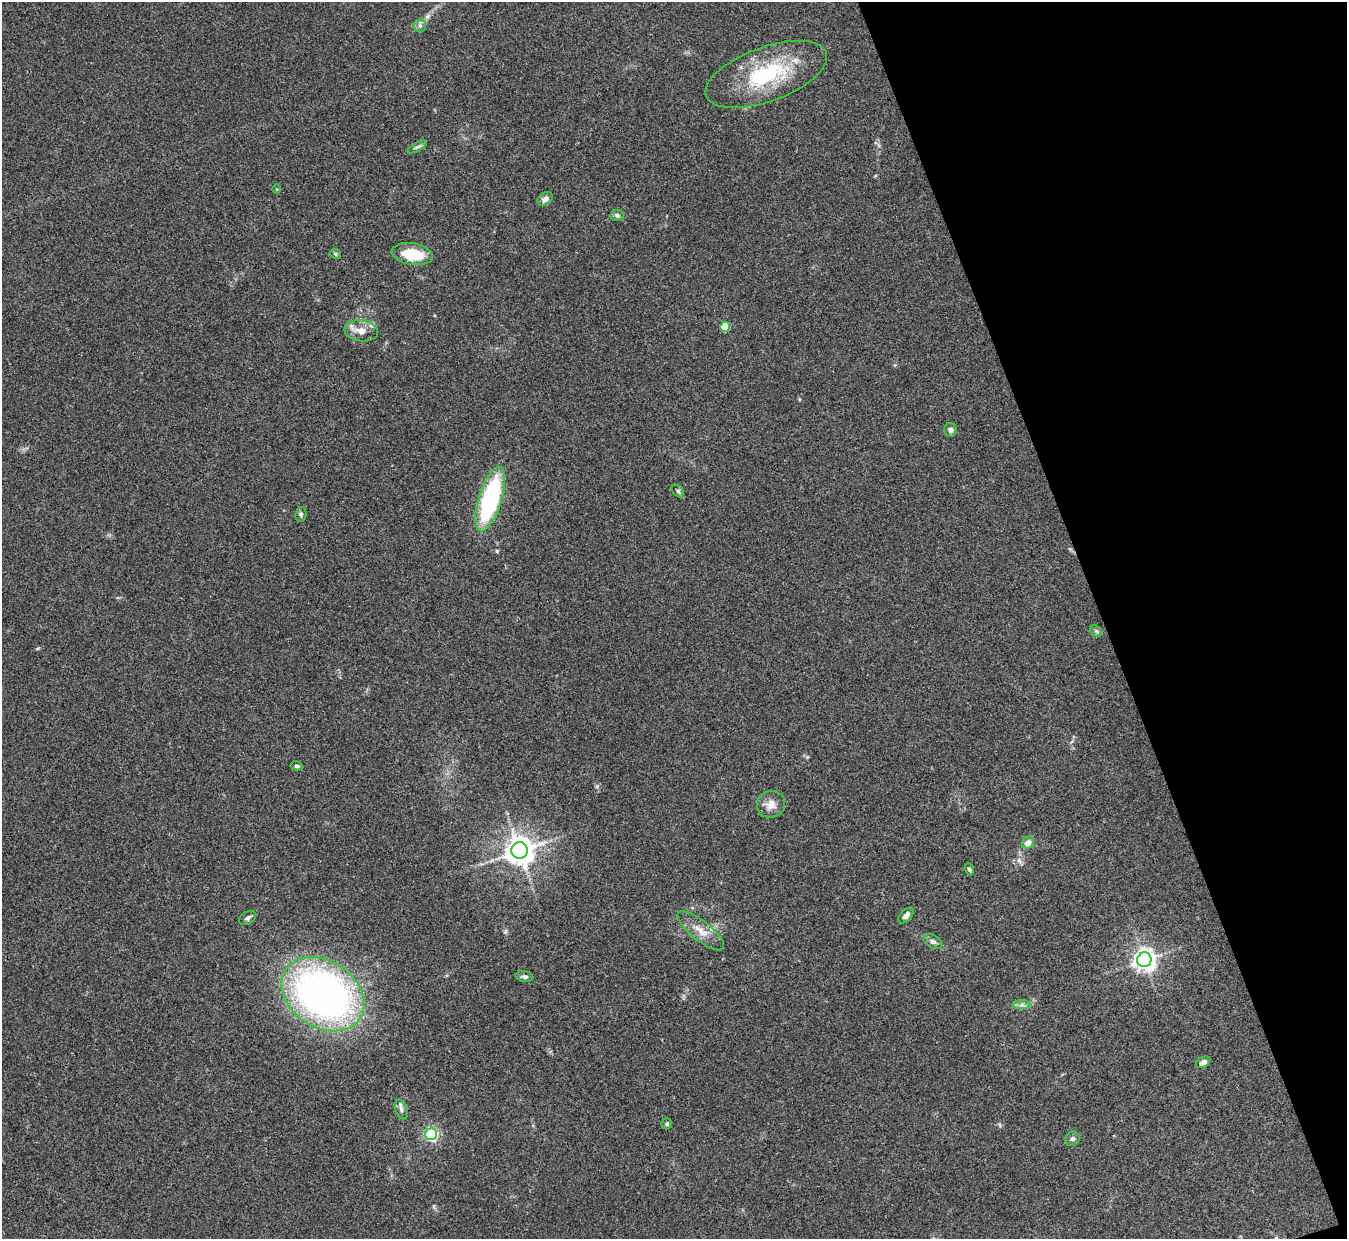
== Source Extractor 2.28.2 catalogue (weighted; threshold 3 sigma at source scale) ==
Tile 12 of 4 x 4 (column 4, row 3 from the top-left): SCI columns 4046-5390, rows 1395-2631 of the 5402 x 5386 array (HDU 1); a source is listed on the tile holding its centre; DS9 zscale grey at full resolution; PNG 1349 x 1241 px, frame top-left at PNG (2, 2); each listed source drawn as its Kron ellipse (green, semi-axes under 4 px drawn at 4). Shown black and unused: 18% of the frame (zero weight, under 3 of 4 exposures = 1% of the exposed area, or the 3 px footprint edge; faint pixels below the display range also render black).
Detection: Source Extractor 2.28.2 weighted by HDU 2 'WHT'; one run over the whole footprint, this tile lists its part. Background 0.0565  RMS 0.0051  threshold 0.0227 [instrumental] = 3 sigma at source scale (4.5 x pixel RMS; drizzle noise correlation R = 1.50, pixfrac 1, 0.05/0.05 arcsec/px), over >= 5 px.
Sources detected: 34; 1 inside a brighter listed object's ellipse — not listed separately; the other 33 listed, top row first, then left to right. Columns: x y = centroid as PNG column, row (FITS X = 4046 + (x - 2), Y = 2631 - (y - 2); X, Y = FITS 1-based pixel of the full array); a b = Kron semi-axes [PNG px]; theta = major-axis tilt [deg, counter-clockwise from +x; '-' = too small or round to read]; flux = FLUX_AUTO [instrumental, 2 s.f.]
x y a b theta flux
420 26 7 6 - 1.4
766 74 64 27 20 45
417 147 11 3 29 1.1
277 189 5 3 - 0.45
545 199 8 6 41 2.6
617 215 6 5 - 1.5
335 254 6 4 -25 0.79
413 254 20 11 -9 16
725 327 5 5 - 14
361 331 17 10 -7 5.8
950 430 7 6 - 2
678 491 7 5 -44 0.94
490 499 34 11 73 66
301 514 7 5 78 1
1096 631 6 5 - 0.96
297 766 6 4 -12 1.1
771 804 14 13 - 4.8
1028 843 6 5 - 4.4
519 850 8 8 - 740
969 869 6 4 -67 0.83
906 916 10 5 46 2.3
248 918 9 6 32 1.5
701 931 28 10 -39 7.1
933 942 10 6 -31 1.7
1144 960 7 7 - 330
524 977 9 5 -10 1.4
323 994 45 33 -34 260
1022 1005 9 4 0 1.5
1203 1062 8 5 28 2.4
401 1109 10 6 -70 1.8
667 1124 5 5 - 0.77
431 1134 6 5 - 96
1072 1139 7 6 - 1.4